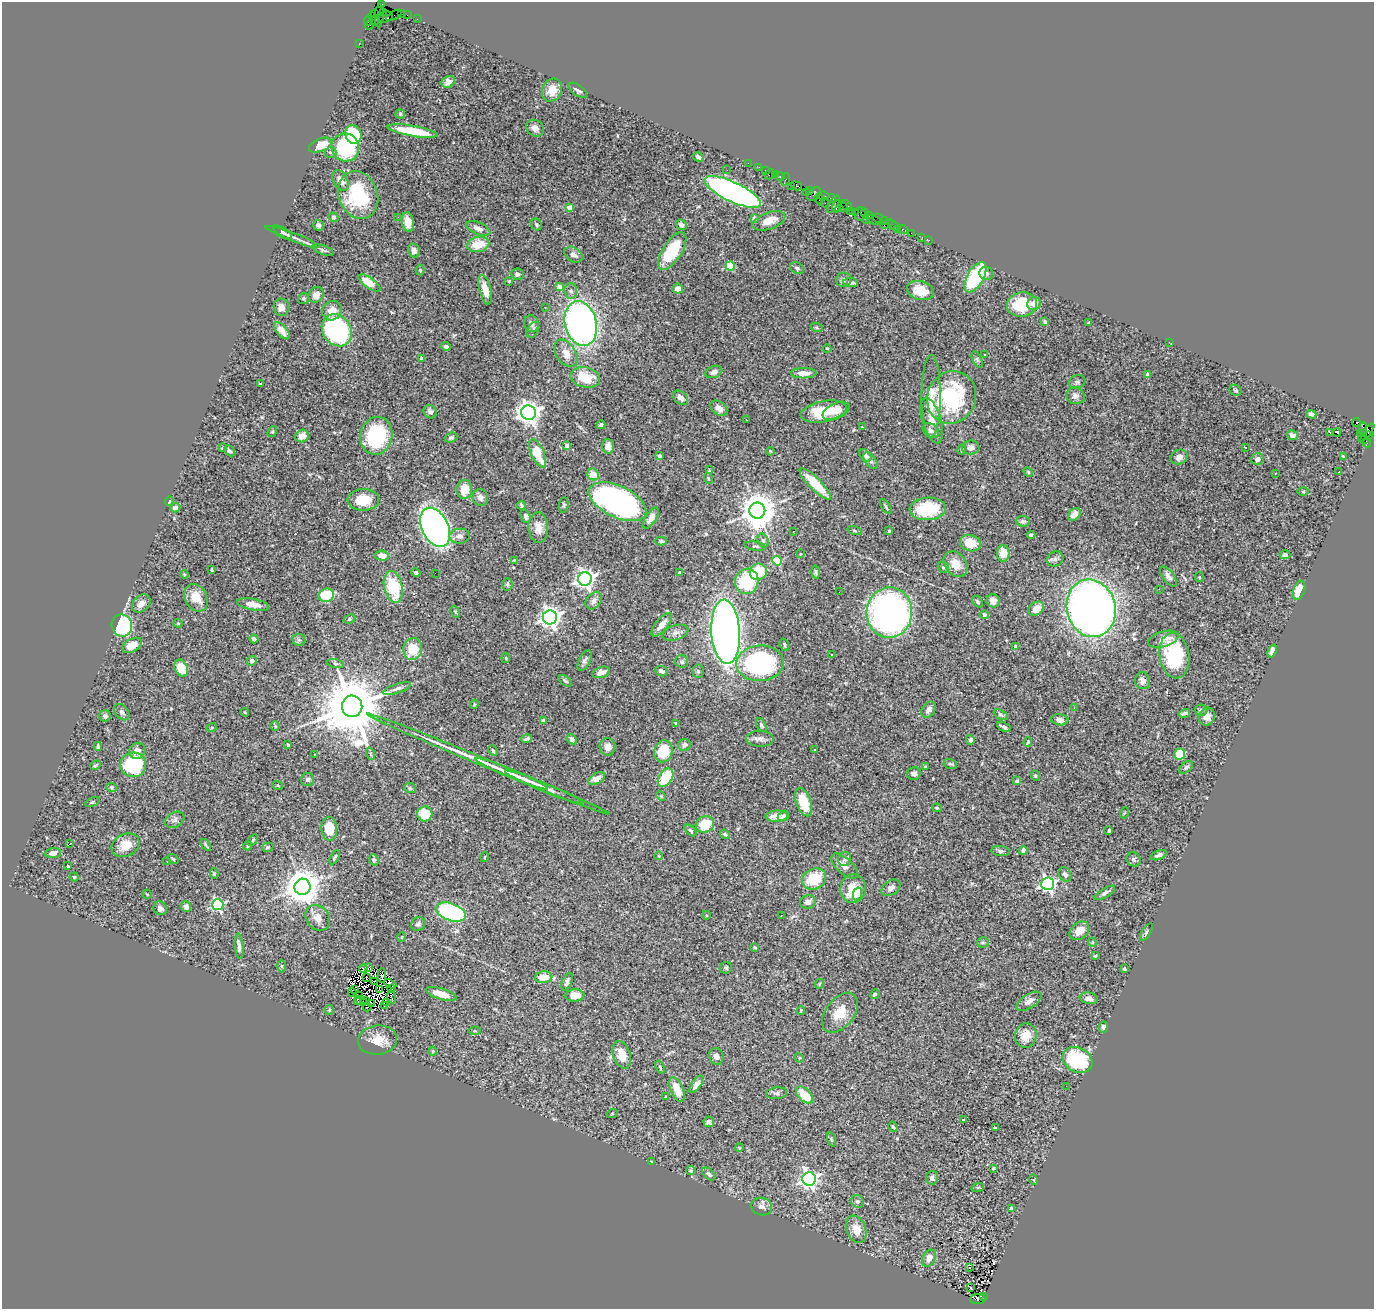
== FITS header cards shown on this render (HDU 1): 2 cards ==
NAXIS1  =                 1372
NAXIS2  =                 1307

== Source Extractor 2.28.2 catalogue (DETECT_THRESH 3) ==
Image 1372 x 1307 px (HDU 1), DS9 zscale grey, 1 PNG px = 1 image px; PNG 1376 x 1311 px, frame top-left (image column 1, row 1307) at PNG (2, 2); each listed source drawn as its Kron ellipse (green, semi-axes under 4 px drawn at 4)
Background 1.42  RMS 0.053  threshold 0.159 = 3 sigma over >= 5 px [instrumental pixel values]
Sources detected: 465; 8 with non-positive FLUX_AUTO (blend fragments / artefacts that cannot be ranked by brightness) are neither listed nor drawn; the other 457 listed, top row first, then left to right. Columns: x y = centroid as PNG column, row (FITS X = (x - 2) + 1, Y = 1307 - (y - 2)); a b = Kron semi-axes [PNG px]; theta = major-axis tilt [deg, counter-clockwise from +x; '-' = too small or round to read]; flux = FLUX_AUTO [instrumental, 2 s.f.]
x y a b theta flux
381 4 3 3 - 46
383 12 3 3 - 98
401 13 2 2 - 48
375 14 3 2 - 31
394 15 9 2 31 90
407 15 2 2 - 15
379 16 11 4 86 450
372 17 3 2 - 58
386 17 7 5 22 360
417 19 2 2 - 29
368 20 5 2 - 66
375 20 5 4 - 140
369 25 4 2 - 120
359 44 2 2 - 19
448 82 7 5 32 19
552 90 12 9 64 52
578 90 11 5 -36 8.9
400 114 5 4 - 4.7
535 128 9 8 - 27
412 131 25 5 -10 120
353 134 9 8 - 180
320 145 12 6 22 54
345 147 14 13 - 250
330 152 6 5 - 6.8
698 157 6 4 -27 13
748 163 2 2 - 24
759 167 2 2 - 20
727 170 2 2 - 2.4
766 170 3 2 - 54
770 174 5 2 - 140
775 174 3 2 - 55
780 176 4 3 - 48
785 179 6 4 72 120
341 180 11 7 -61 27
791 186 4 2 - 66
796 186 6 4 -18 200
810 191 3 3 - 53
733 192 30 10 -25 1600
806 192 4 2 - 41
814 194 8 5 44 370
358 195 24 19 -68 230
824 196 6 3 -9 120
819 199 5 3 - 140
831 199 4 3 - 190
825 203 4 2 - 32
833 204 9 4 58 670
846 205 6 3 -39 190
837 206 7 3 66 120
843 207 4 3 - 180
570 208 4 4 - 45
851 211 2 2 - 23
855 212 2 2 - 41
865 213 4 3 - 79
860 214 7 5 77 180
869 216 3 2 - 53
334 217 5 4 - 6.4
398 217 2 2 - 18
878 218 5 3 - 250
754 219 4 4 - 13
867 220 2 2 - 44
874 220 8 3 -19 84
769 221 17 8 20 41
884 221 4 3 - 88
408 222 10 6 -81 38
536 224 6 5 - 6.4
887 224 7 3 25 85
318 225 5 5 - 11
681 225 5 5 - 14
893 225 6 3 -36 88
478 228 13 6 -22 17
897 229 2 2 - 18
903 229 5 3 - 96
283 232 10 4 -31 11
911 233 2 2 - 27
293 237 29 3 -21 20
922 237 2 2 - 13
929 240 3 2 - 5.8
478 244 11 7 12 69
323 250 11 4 -18 8.4
414 251 7 6 - 15
672 251 21 9 57 180
573 255 10 7 -35 19
730 266 4 4 - 140
797 268 7 5 -30 7.9
420 270 5 4 - 4.5
986 273 7 6 - 10
518 274 6 5 - 13
975 277 17 8 59 250
844 280 8 7 - 9.1
509 281 4 3 - 3.6
369 283 13 5 -35 68
851 283 7 4 -4 12
559 287 4 4 - 29
678 289 5 5 - 20
485 290 15 6 -75 46
571 291 7 6 - 11
920 291 14 9 -14 65
316 295 8 7 - 30
303 298 5 5 - 5.4
1022 304 15 12 11 160
1034 304 7 6 - 33
281 307 8 7 - 23
545 307 4 2 - 2.2
332 311 10 9 - 35
1045 322 4 3 - 5.8
1089 322 3 3 - 3.4
581 323 23 16 -75 1600
531 324 8 7 - 17
817 328 6 4 -19 3.6
337 330 17 14 -55 700
533 330 8 5 61 9.2
282 331 10 5 -49 25
1169 342 2 2 - 2.1
446 346 4 3 - 9.5
827 348 4 3 - 3
566 353 15 9 -57 35
985 354 3 3 - 17
422 359 4 4 - 47
977 360 8 4 -64 7.2
714 372 9 5 22 14
804 373 13 5 0 24
1147 375 4 4 - 25
585 377 15 10 -13 91
1077 382 8 6 17 9.6
261 384 3 3 - 3.8
1235 390 6 5 - 6.5
931 396 41 9 90 88
1076 396 9 8 - 17
952 397 27 24 66 370
681 398 8 6 -43 17
719 408 9 6 -35 22
824 411 23 10 11 120
836 411 14 7 25 37
430 412 7 6 - 11
529 413 7 7 - 2700
1311 414 5 4 - 11
746 420 3 2 - 6.7
932 420 23 9 -73 43
1356 422 4 3 - 690
601 425 4 4 - 9.4
863 427 4 2 - 3.4
1363 429 6 3 -89 460
931 430 9 6 -38 15
272 432 6 3 57 4.1
1329 432 3 2 - 7.5
1337 432 4 3 - 13
1360 433 3 3 - 70
1366 433 11 3 49 440
1292 435 6 5 - 13
302 436 7 6 - 33
376 436 19 16 79 290
1368 436 4 3 - 130
451 438 6 5 - 9.2
1365 439 3 3 - 76
1367 442 5 3 - 150
567 446 4 4 - 27
608 446 7 6 - 21
971 447 9 7 7 15
1245 447 3 2 - 6.6
222 448 4 3 - 3.7
962 449 5 4 - 5.1
230 451 6 4 -48 9.2
770 451 4 3 - 2.9
538 453 15 6 -65 96
865 455 7 5 -45 14
660 456 4 3 - 5.4
1343 456 4 2 - 3.3
1179 457 8 7 - 19
1257 459 6 6 - 15
871 461 9 5 -53 10
709 470 2 2 - 2.2
1028 472 5 4 - 3.9
1339 472 3 2 - 3
1275 473 3 2 - 6.8
593 474 6 5 - 49
708 478 6 3 -72 3.2
815 484 21 6 -45 110
464 489 9 7 87 61
1303 492 5 3 - 3.5
480 498 8 8 - 20
363 500 16 10 1 86
169 501 5 3 - 4.2
618 502 31 15 -25 1200
521 505 4 3 - 5.2
564 505 8 4 84 6.1
886 506 8 3 -58 5.5
175 507 5 4 - 17
928 509 18 11 3 180
757 511 8 8 - 8100
1074 514 7 5 46 33
525 516 7 4 -70 8.5
651 518 12 5 58 25
1023 521 7 5 -5 8
435 527 21 13 -64 1600
538 528 15 10 -88 35
793 531 3 2 - 5
854 531 7 3 -19 4.7
889 531 3 3 - 4.5
1031 535 4 3 - 8
460 536 10 7 3 19
763 540 7 5 -71 8.4
661 541 6 3 0 5.7
970 543 10 8 -16 70
755 546 11 4 -8 6.5
1003 553 8 6 -88 55
800 554 3 2 - 2.3
1285 555 5 4 - 6.6
382 556 7 5 -6 37
1055 559 8 7 - 12
514 560 2 2 - 2.2
777 561 5 4 - 230
956 564 14 10 -52 54
943 567 6 5 - 6.5
212 570 3 3 - 4.6
679 572 3 3 - 7.5
758 572 9 8 - 120
816 572 7 4 -79 6
416 573 5 3 - 7.8
435 573 2 2 - 55
184 574 4 3 - 3.1
1168 577 12 5 -53 15
1199 577 5 4 - 3.6
585 579 7 7 - 1900
747 581 13 11 72 200
507 584 6 5 - 5.8
393 587 16 9 -77 170
1159 589 3 2 - 2.9
1299 590 10 5 69 70
839 592 2 2 - 4.9
326 595 8 6 18 130
196 598 14 10 -62 56
594 601 10 7 50 17
993 601 7 6 - 26
977 602 6 5 - 6.9
141 603 10 7 44 26
253 605 16 5 -11 34
1091 608 29 24 -76 2700
1036 609 8 6 36 40
455 612 6 4 -70 3.8
889 612 25 23 86 1300
984 615 4 4 - 16
550 617 7 7 - 2200
349 619 6 4 29 5.7
178 623 4 4 - 3.7
122 625 11 10 - 330
662 625 14 6 51 33
726 632 32 14 -86 3400
675 633 13 7 17 19
254 639 4 4 - 9.5
1163 639 16 7 16 32
299 640 6 6 - 6.8
132 645 11 6 27 36
784 645 6 4 -71 7.1
1016 647 4 4 - 34
413 649 11 9 77 82
1272 651 7 4 71 22
832 655 3 2 - 3.1
1174 656 23 15 -81 230
506 658 5 4 - 3.7
585 660 11 5 64 12
252 661 5 4 - 9.2
682 661 7 6 - 9.5
760 663 24 18 3 610
335 664 9 4 -10 7.1
181 668 9 6 -64 64
661 671 6 5 - 13
698 671 7 5 -86 8
601 672 9 5 18 24
565 681 8 4 -37 6.3
1142 681 8 7 - 16
397 689 14 4 19 13
474 704 4 4 - 3.7
352 706 10 10 - 35000
1074 708 3 2 - 6
929 710 9 6 54 18
1201 710 6 5 - 7.8
122 712 9 6 -51 11
245 712 4 4 - 3.8
1184 713 6 3 15 8.4
1001 715 8 4 -29 6.7
105 716 5 5 - 9.3
1207 716 9 8 - 23
1060 720 8 5 -7 18
543 721 4 3 - 25
676 723 4 3 - 4
761 725 7 4 -61 7.4
275 726 5 4 - 5
212 727 5 3 - 3.3
1004 727 7 3 -27 11
527 739 5 3 - 6.8
572 739 5 4 - 9.8
760 739 13 8 -1 19
970 740 5 4 - 11
1028 742 5 3 - 4.5
288 745 3 3 - 6.5
684 745 6 5 - 14
98 746 4 3 - 7
607 747 8 8 - 24
814 750 3 3 - 5.2
137 751 8 7 - 19
493 751 5 3 - 4.8
663 751 11 9 76 120
371 754 6 4 -71 5.5
1180 754 5 5 - 98
314 755 2 2 - 2.4
488 764 131 3 -23 140
950 764 7 5 -19 5.9
95 765 5 3 - 4.1
133 765 13 12 - 240
925 767 3 3 - 5.3
1186 767 8 5 38 8.2
914 773 7 6 - 13
511 774 39 4 -23 47
1035 776 5 4 - 5
597 778 9 5 27 26
666 778 10 6 58 170
307 779 6 6 - 8.7
1017 781 4 3 - 11
277 785 5 2 - 2.9
112 787 5 4 - 4.5
544 787 42 3 -22 38
410 788 6 5 - 5.7
661 796 5 4 - 4.1
92 802 8 4 25 6.3
804 802 15 7 -70 84
937 808 4 4 - 4
1124 813 5 3 - 3.3
425 814 7 7 - 80
777 816 11 6 -1 28
783 816 6 4 46 7.5
175 820 10 7 30 13
705 824 9 8 - 100
329 829 12 8 -88 72
690 830 7 3 -45 5
1109 831 3 2 - 3.9
725 834 5 4 - 6.1
253 840 6 3 54 4.2
69 844 3 2 - 37
125 845 14 11 28 58
206 845 7 2 -54 5.6
248 846 4 4 - 4.3
268 847 6 4 18 5.3
1000 851 9 5 -6 9.3
1023 851 4 4 - 16
53 853 8 5 6 17
1159 855 8 4 22 11
659 856 4 3 - 2.6
335 857 8 3 61 5.7
485 857 5 3 - 3.1
173 859 6 3 -36 4
844 859 7 6 - 10
1134 859 7 6 - 9.5
374 860 6 5 - 6.2
167 861 3 3 - 3.6
68 866 3 3 - 4
845 866 16 8 -42 24
214 873 5 4 - 5.3
1065 874 8 6 -59 11
74 877 4 4 - 3.6
814 879 12 10 28 120
1047 884 6 6 - 980
302 887 8 8 - 8400
891 888 10 7 35 16
853 889 14 12 85 79
1105 893 11 4 31 12
147 894 5 2 - 3.2
857 894 6 4 77 13
808 902 8 6 22 21
218 905 5 5 - 470
186 907 5 5 - 19
160 908 7 6 - 13
451 912 15 8 -19 510
706 915 4 3 - 2.9
781 915 3 2 - 5.3
318 918 14 11 -48 36
418 924 7 6 - 8.8
1079 931 11 8 38 42
1146 932 10 4 58 7.1
402 937 5 3 - 2.8
983 942 6 5 - 7
1092 942 4 4 - 3.7
239 946 13 4 -85 16
755 947 3 3 - 3.7
1095 956 3 2 - 3.5
281 966 6 4 -89 5.1
368 968 3 2 - 2.7
726 968 6 5 - 5.9
363 969 4 2 - 6.8
1124 969 3 3 - 5.8
382 975 7 2 90 3.8
543 977 9 6 6 62
367 978 4 2 - 1.4
375 981 2 2 - 4.9
567 982 9 5 68 11
390 984 6 4 -26 10
819 984 5 3 - 2.8
354 989 2 2 - 4.5
379 989 4 2 - 4.3
392 989 3 2 - 4.3
352 992 4 2 - 1.9
441 994 16 5 -18 42
875 994 5 3 - 6.6
575 995 9 6 4 46
360 996 3 2 - 2.5
391 997 6 3 -82 2.1
1089 998 9 5 -10 19
361 1001 6 3 -30 0.63
366 1001 3 2 - 7.1
1029 1001 14 7 32 21
357 1002 4 3 - 3.7
387 1002 3 2 - 5.3
371 1004 4 2 - 1.3
384 1005 2 2 - 2.6
367 1007 4 2 - 2
329 1010 5 4 - 4.7
801 1011 4 3 - 3.7
840 1013 23 14 51 68
1103 1027 5 4 - 11
474 1031 6 4 9 3.8
1026 1035 12 10 76 51
377 1040 19 14 7 55
433 1051 4 4 - 4.2
622 1055 14 8 -73 50
716 1056 8 7 - 23
799 1058 5 4 - 4.3
1078 1060 15 12 -27 260
660 1067 7 4 -65 5.3
696 1084 10 4 55 18
1066 1086 2 2 - 4.7
677 1089 13 6 -66 59
776 1093 10 6 6 11
804 1095 10 6 -45 91
666 1097 3 3 - 3.2
612 1114 5 3 - 2.9
963 1120 4 3 - 10
709 1122 5 5 - 10
893 1127 5 3 - 5.9
995 1128 3 3 - 3.1
831 1139 7 3 -71 4.7
739 1148 4 3 - 3.1
652 1161 4 2 - 2.8
993 1168 3 3 - 5
691 1170 5 4 - 5.9
709 1174 8 5 -41 11
932 1178 7 6 - 12
809 1179 6 6 - 1600
1034 1180 5 3 - 3.1
978 1187 6 4 18 4.8
857 1201 7 6 - 8.2
762 1207 11 8 -17 17
1011 1209 4 3 - 16
856 1229 14 9 -70 45
929 1258 9 6 61 28
969 1268 3 3 - 71
971 1288 3 3 - 10
983 1296 3 2 - 110
978 1299 7 5 5 430
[8 non-positive-flux detections neither listed nor drawn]